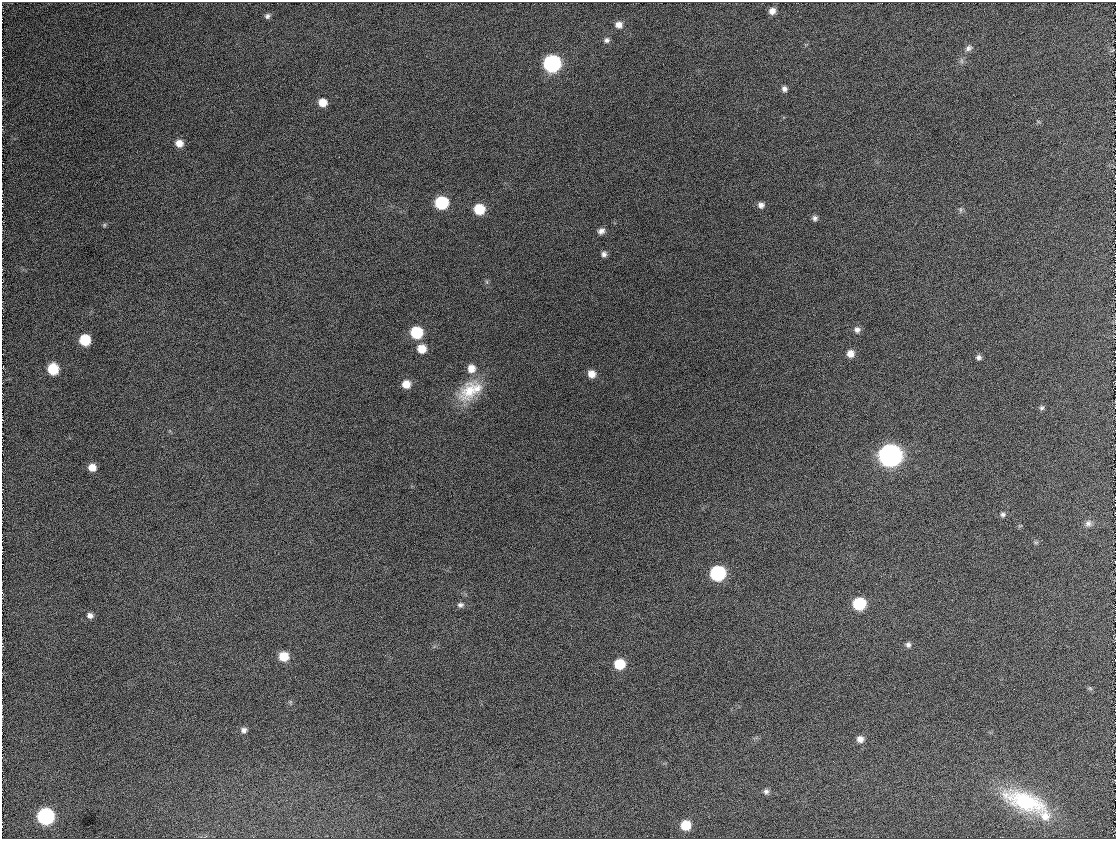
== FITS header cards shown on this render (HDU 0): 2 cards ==
NAXIS1  =                 1114
NAXIS2  =                  837

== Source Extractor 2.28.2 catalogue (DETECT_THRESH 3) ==
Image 1114 x 837 px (HDU 0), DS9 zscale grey, 1 PNG px = 1 image px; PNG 1118 x 841 px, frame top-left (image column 1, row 837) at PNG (2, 2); no overlay
Background 876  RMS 12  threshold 34.7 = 3 sigma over >= 5 px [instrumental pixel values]
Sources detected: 52; all 52 listed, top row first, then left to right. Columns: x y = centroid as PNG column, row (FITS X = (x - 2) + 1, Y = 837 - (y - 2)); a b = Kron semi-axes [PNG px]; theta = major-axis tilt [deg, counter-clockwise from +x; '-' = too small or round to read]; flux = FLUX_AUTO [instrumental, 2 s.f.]
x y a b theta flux
772 11 7 7 - 5100
267 16 7 5 58 2000
619 25 8 7 - 4800
607 40 7 6 - 2400
968 48 10 8 42 3300
552 64 9 9 - 200000
784 89 7 6 - 2800
323 103 8 7 - 10000
179 143 8 7 - 6800
441 203 8 8 - 59000
761 205 8 7 - 3400
479 209 8 8 - 26000
960 210 9 4 90 1700
815 218 6 6 - 2400
104 225 5 5 - 1000
601 231 8 6 31 3500
604 254 7 6 - 2600
487 282 6 4 -71 1200
857 330 8 7 - 3200
417 332 8 8 - 42000
85 340 8 8 - 31000
422 349 9 8 - 11000
850 354 7 7 - 5900
978 357 6 6 - 2300
471 368 9 9 - 7600
53 369 8 8 - 29000
591 374 8 7 - 7100
406 384 8 8 - 9700
477 388 20 14 77 14000
470 391 34 20 50 29000
1042 408 7 6 - 1700
890 455 10 10 - 680000
92 467 7 7 - 7600
1003 514 8 6 -1 2100
1088 523 10 9 - 3300
1036 542 7 4 1 1200
718 573 9 9 - 110000
859 604 8 8 - 52000
460 605 8 7 - 2400
90 615 7 6 - 3200
908 645 7 6 - 2400
284 656 8 8 - 17000
619 664 8 8 - 27000
1090 688 6 4 -19 1100
290 702 7 4 72 1100
244 730 8 7 - 3200
860 739 8 8 - 5000
766 791 7 7 - 2500
1025 802 54 21 -21 71000
46 816 9 8 - 190000
1045 816 15 14 - 12000
686 825 8 8 - 21000